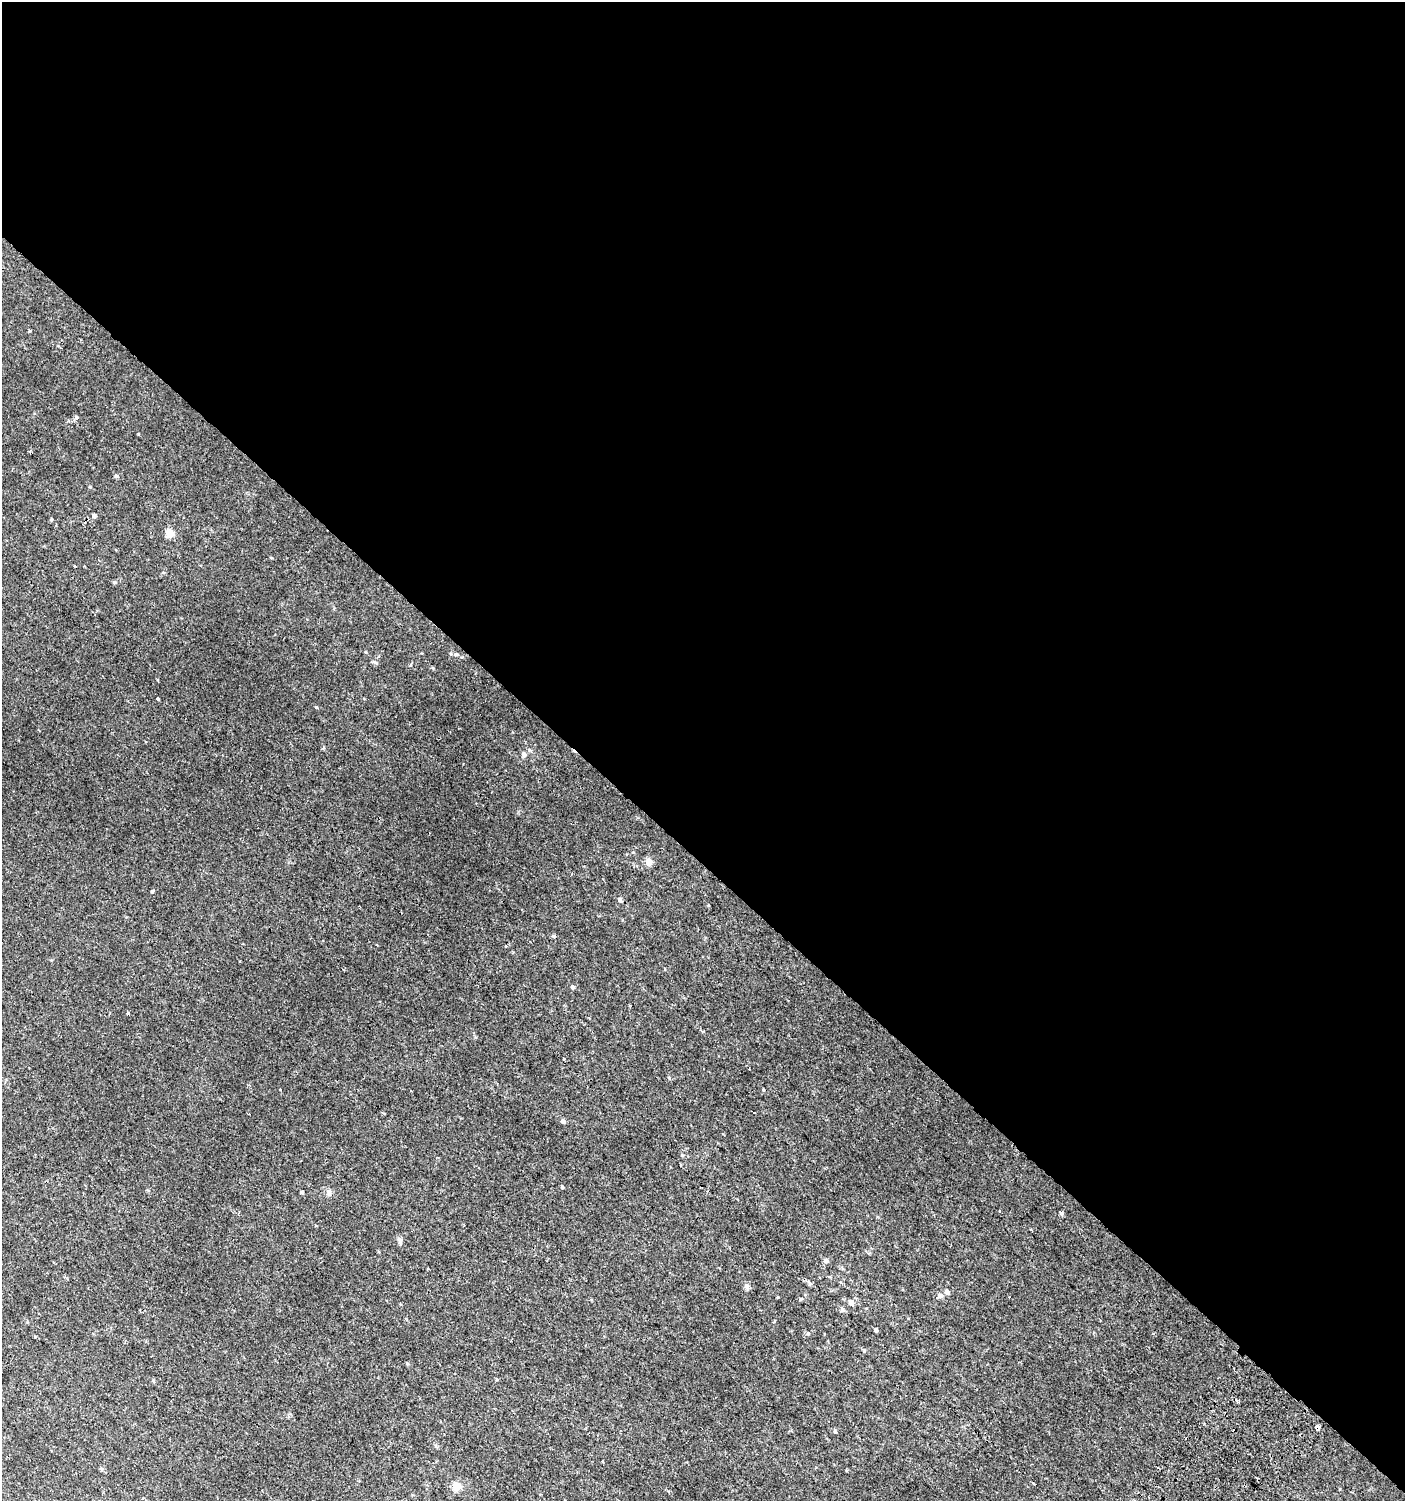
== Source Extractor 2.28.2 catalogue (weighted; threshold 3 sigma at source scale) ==
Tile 3 of 4 x 4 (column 3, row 1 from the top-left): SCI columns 3007-4409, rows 4526-6024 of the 6080 x 6049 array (HDU 1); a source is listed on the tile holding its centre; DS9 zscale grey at full resolution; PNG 1407 x 1503 px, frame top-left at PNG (2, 2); no overlay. Shown black and unused: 58% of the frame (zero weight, under 2 of 3 exposures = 2% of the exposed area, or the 3 px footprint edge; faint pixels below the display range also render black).
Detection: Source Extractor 2.28.2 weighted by HDU 2 'WHT'; one run over the whole footprint, this tile lists its part. Background 0.00377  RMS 0.0027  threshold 0.0123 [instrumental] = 3 sigma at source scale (4.5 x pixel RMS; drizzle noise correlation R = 1.50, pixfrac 1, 0.0396/0.0396 arcsec/px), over >= 5 px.
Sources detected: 45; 4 cosmic-ray / hot-pixel residue — not listed; the other 41 listed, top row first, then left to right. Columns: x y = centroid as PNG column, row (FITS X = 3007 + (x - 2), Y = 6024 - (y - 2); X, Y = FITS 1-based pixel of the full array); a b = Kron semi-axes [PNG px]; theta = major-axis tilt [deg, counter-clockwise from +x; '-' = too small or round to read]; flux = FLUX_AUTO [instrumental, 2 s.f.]
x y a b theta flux
76 417 5 4 - 0.54
94 515 5 5 - 0.49
51 519 5 3 - 0.22
170 533 10 9 - 1.9
75 566 3 2 - 0.21
456 654 5 4 - 0.37
375 662 7 5 -40 0.47
158 699 3 3 - 5.5
316 707 5 3 - 0.23
524 754 7 6 - 0.8
649 862 5 5 - 4
152 891 3 3 - 2
620 900 7 5 88 0.48
554 936 5 4 - 0.36
572 987 5 5 - 0.48
128 1013 4 4 - 0.3
669 1077 5 3 - 0.25
563 1121 6 5 - 0.56
680 1164 3 2 - 0.24
562 1186 4 3 - 1.2
302 1192 4 3 - 0.34
1000 1211 3 3 - 2.2
1061 1213 4 3 - 0.73
400 1243 6 4 -47 0.39
826 1261 6 5 - 0.88
747 1286 8 6 -69 0.65
947 1292 5 5 - 0.85
940 1295 6 5 - 0.88
1009 1297 3 2 - 0.25
801 1299 5 3 - 0.25
851 1302 5 5 - 1.5
876 1330 4 3 - 0.47
808 1333 5 4 - 0.35
864 1351 5 3 - 0.24
407 1364 5 4 - 0.29
496 1379 5 3 - 0.23
1237 1401 4 4 - 0.56
1317 1427 4 4 - 2.9
835 1431 6 4 -90 0.27
1033 1483 3 2 - 0.59
457 1486 11 10 - 2.2
Overlapping masked pixels (flux is a lower limit): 1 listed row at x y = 1317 1427
Unlisted compact peaks at least as high as the median listed source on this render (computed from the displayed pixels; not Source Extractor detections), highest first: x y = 138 434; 114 582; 842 1309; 633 852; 90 487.